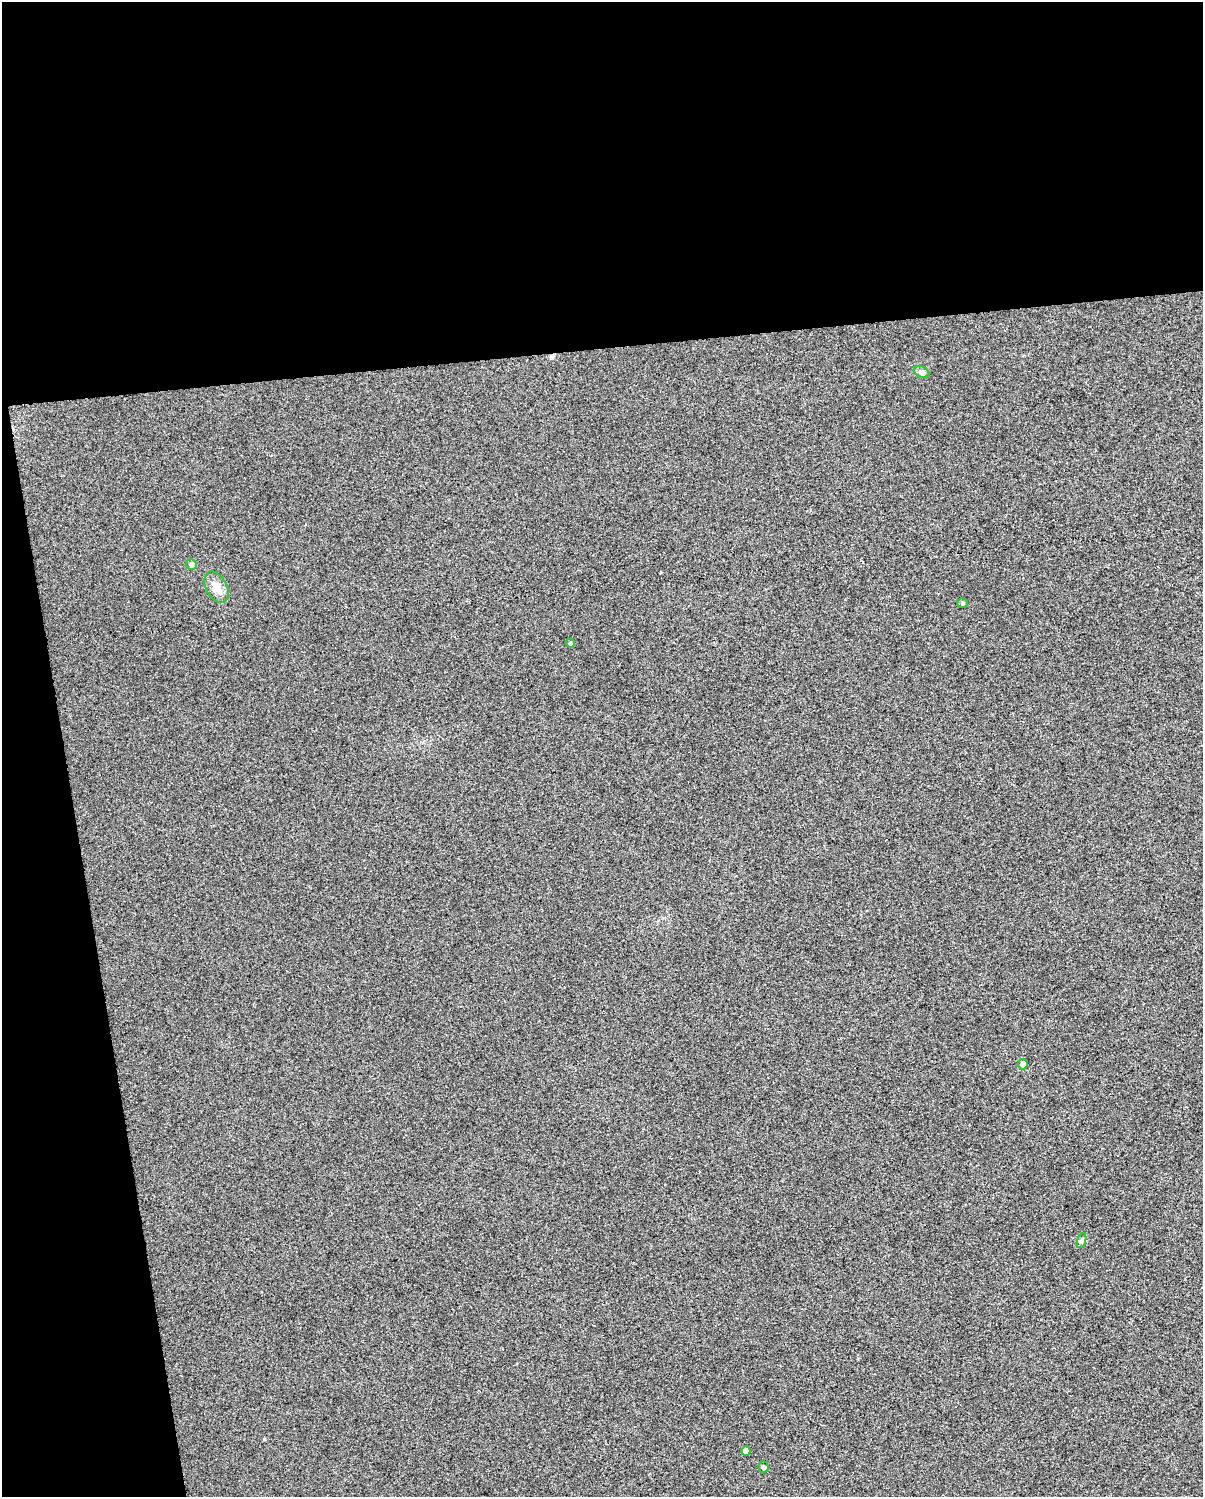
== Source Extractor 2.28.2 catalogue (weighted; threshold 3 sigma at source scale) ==
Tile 1 of 4 x 3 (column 1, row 1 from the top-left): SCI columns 1-1201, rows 3011-4505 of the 4804 x 4570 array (HDU 1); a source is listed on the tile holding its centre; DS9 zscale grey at full resolution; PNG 1205 x 1499 px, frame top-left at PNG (2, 2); each listed source drawn as its Kron ellipse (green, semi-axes under 4 px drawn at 4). Shown black and unused: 29% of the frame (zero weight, under 3 of 5 exposures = <1% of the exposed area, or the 3 px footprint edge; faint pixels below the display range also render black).
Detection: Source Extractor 2.28.2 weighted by HDU 2 'WHT'; one run over the whole footprint, this tile lists its part. Background 0.0255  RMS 0.035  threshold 0.156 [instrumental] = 3 sigma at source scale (4.5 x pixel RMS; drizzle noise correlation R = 1.50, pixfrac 1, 0.0396/0.0396 arcsec/px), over >= 5 px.
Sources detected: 9; all 9 listed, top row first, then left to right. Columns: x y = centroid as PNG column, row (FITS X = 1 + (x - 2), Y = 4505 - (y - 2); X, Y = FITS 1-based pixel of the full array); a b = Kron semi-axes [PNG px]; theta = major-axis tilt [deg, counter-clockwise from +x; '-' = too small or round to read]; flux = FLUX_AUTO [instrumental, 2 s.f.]
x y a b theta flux
922 372 8 5 -26 8.4
191 565 5 5 - 9.2
216 587 17 10 -61 30
962 603 5 4 - 4.9
570 643 4 4 - 4
1023 1064 5 4 - 17
1082 1240 8 4 72 6.4
746 1451 5 4 - 14
764 1467 5 5 - 7.2